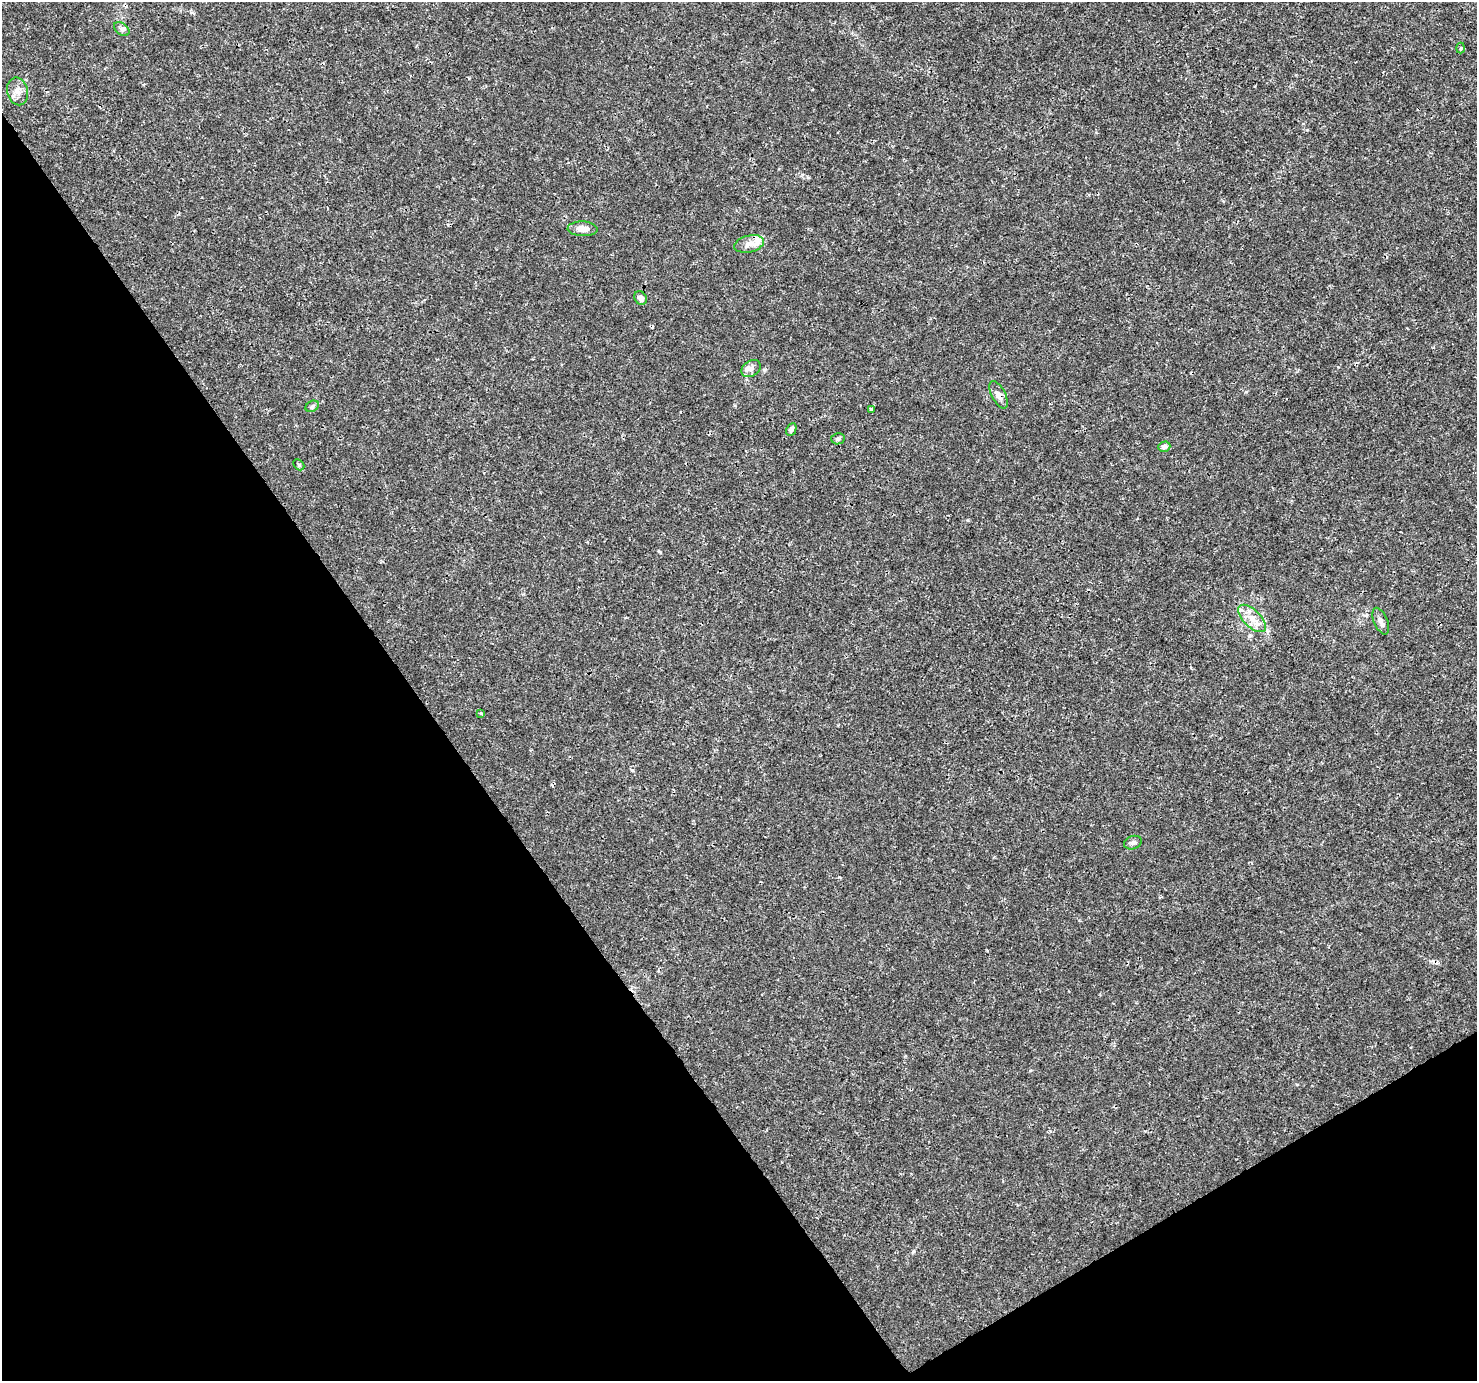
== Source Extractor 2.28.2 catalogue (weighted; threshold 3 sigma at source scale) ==
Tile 14 of 4 x 4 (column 2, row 4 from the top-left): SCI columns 1480-2954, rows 183-1561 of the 5904 x 5819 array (HDU 1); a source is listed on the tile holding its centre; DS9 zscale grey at full resolution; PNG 1479 x 1383 px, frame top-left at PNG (2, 2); each listed source drawn as its Kron ellipse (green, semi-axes under 4 px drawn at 4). Shown black and unused: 33% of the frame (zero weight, under 3 of 4 exposures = <1% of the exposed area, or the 3 px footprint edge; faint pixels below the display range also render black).
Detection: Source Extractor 2.28.2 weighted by HDU 2 'WHT'; one run over the whole footprint, this tile lists its part. Background 0.00288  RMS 0.0011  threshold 0.00492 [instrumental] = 3 sigma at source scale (4.5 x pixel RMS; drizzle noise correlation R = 1.50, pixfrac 1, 0.0396/0.0396 arcsec/px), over >= 5 px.
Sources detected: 20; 1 cosmic-ray / hot-pixel residue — neither listed nor drawn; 1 inside a brighter listed object's ellipse — not listed separately; the other 18 listed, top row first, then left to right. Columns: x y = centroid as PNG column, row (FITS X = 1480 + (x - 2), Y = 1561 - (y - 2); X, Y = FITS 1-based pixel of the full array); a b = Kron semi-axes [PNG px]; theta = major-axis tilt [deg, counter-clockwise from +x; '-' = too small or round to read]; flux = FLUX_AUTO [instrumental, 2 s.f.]
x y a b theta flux
122 29 9 5 -36 0.32
1461 48 5 3 - 0.11
18 91 14 10 -78 0.85
583 229 15 7 -2 0.93
749 244 15 8 14 0.86
641 298 7 6 - 0.61
751 369 10 7 31 0.51
998 395 15 7 -63 0.71
312 406 7 5 30 0.21
872 409 4 4 - 0.12
791 429 6 5 - 0.31
838 439 7 5 12 0.27
1164 447 6 5 - 0.45
299 465 6 4 -46 0.15
1252 618 17 8 -44 1.3
1381 621 14 6 -67 0.55
481 713 4 3 - 0.15
1133 843 9 6 20 0.33
Overlapping masked pixels (flux is a lower limit): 1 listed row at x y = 998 395